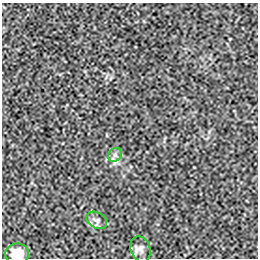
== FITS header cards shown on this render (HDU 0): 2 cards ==
NAXIS1  =                  256 / length of data axis 1
NAXIS2  =                  256 / length of data axis 2

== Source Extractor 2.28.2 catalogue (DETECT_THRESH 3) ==
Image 256 x 256 px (HDU 0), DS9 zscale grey, 1 PNG px = 1 image px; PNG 260 x 260 px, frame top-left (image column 1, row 256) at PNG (2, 3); each listed source drawn as its Kron ellipse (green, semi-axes under 4 px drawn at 4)
Background -8.24e-05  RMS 0.002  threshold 0.006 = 3 sigma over >= 5 px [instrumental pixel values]
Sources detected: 4; all 4 listed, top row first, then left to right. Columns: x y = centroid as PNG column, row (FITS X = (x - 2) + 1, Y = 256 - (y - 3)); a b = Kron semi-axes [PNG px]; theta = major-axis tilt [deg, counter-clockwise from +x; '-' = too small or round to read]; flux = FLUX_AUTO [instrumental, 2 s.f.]
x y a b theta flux
115 155 7 6 - 0.44
97 220 11 7 -30 0.6
140 249 13 10 -70 0.82
17 254 12 10 -3 2.3
At the frame edge (FLAGS 8, measured only in part): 1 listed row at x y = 17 254